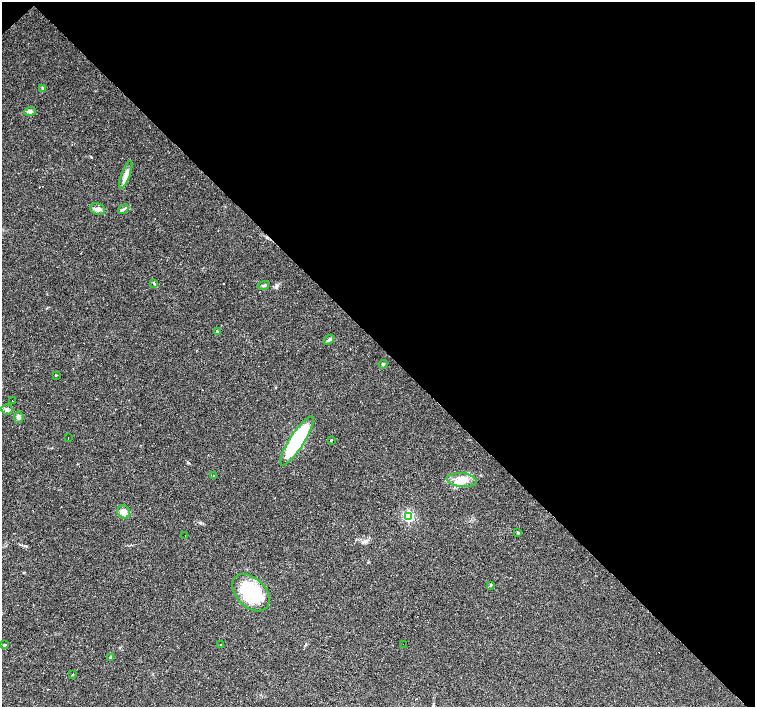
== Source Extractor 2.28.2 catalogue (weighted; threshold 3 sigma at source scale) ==
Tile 3 of 4 x 4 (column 3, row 1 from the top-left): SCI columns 3011-4516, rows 4445-5854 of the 6021 x 6003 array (HDU 1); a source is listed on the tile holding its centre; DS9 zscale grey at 2 x 2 block average (1 PNG px = mean of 2 x 2 image px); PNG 757 x 709 px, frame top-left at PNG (2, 2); each listed source drawn as its Kron ellipse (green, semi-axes under 4 px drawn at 4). Shown black and unused: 49% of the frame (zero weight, under 3 of 4 exposures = <1% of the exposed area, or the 3 px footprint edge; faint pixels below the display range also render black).
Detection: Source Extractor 2.28.2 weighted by HDU 2 'WHT'; one run over the whole footprint, this tile lists its part. Background 0.033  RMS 0.0024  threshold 0.011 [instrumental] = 3 sigma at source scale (4.5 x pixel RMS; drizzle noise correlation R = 1.50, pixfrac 1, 0.0396/0.0396 arcsec/px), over >= 5 px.
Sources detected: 43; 11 cosmic-ray / hot-pixel residue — neither listed nor drawn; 2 inside a brighter listed object's ellipse — not listed separately; the other 30 listed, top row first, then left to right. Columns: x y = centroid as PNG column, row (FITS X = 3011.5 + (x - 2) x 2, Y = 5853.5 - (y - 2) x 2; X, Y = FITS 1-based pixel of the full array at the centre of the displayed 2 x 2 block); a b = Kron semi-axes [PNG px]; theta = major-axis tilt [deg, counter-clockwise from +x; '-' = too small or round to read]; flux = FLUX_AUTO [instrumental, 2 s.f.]
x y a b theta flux
42 88 3 3 - 0.6
30 111 6 4 16 1.9
126 175 15 4 69 3.3
97 209 8 5 -20 2.3
123 209 6 2 45 0.89
154 283 3 2 - 0.44
263 285 6 2 14 0.75
217 332 4 3 - 0.99
329 340 6 3 39 1.2
383 364 4 4 - 0.86
56 375 3 2 - 0.36
12 400 2 2 - 1.1
7 409 5 5 - 1.8
19 417 5 4 - 1.7
68 438 2 2 - 0.27
331 440 2 2 - 0.61
297 441 29 7 57 62
214 475 3 2 - 0.32
462 480 15 7 -5 6.1
124 512 7 6 - 3.4
408 516 4 4 - 68
518 533 2 2 - 0.65
185 535 2 2 - 4.3
490 585 4 2 - 0.36
251 593 22 14 -45 32
220 644 2 2 - 3.7
403 644 2 2 - 0.44
4 645 2 2 - 0.94
110 657 4 2 - 0.53
73 675 3 2 - 0.29
Diffuse or blended objects may show on this block-average render without a row.